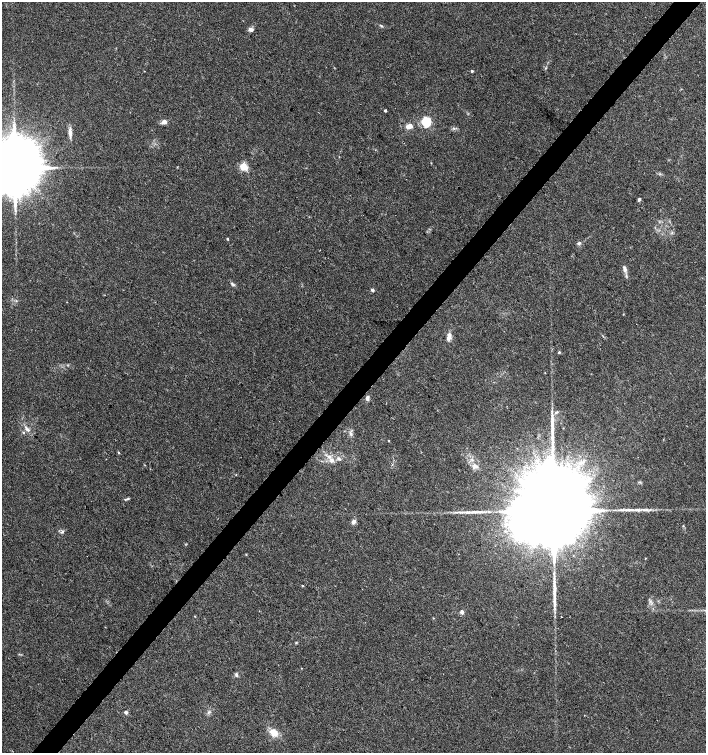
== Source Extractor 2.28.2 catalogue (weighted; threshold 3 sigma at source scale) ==
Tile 10 of 4 x 4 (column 2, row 3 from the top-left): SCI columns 1638-3044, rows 1504-3005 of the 6023 x 6017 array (HDU 1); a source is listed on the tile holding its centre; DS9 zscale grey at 2 x 2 block average (1 PNG px = mean of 2 x 2 image px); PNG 708 x 755 px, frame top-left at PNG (2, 2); no overlay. Shown black and unused: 4% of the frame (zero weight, under 3 of 4 exposures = <1% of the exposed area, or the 3 px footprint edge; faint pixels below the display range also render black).
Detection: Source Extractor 2.28.2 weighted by HDU 2 'WHT'; one run over the whole footprint, this tile lists its part. Background 0.0327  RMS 0.0032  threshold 0.0145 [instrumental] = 3 sigma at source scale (4.5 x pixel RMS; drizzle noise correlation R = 1.50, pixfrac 1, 0.0396/0.0396 arcsec/px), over >= 5 px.
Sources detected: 50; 4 long thin detections or spike segments (spike, bleed or trail) — not listed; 1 inside a brighter listed object's ellipse — not listed separately; the other 45 listed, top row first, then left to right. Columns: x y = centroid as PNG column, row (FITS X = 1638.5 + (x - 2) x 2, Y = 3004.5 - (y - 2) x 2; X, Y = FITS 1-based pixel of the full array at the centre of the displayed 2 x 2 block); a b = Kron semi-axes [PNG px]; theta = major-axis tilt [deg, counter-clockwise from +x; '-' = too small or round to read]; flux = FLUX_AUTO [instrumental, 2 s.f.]
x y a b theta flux
381 26 5 2 - 0.8
251 29 7 4 -11 2
472 71 3 2 - 0.96
385 110 2 2 - 1.5
164 122 7 5 18 2.7
426 122 13 12 - 13
409 126 7 5 16 5.2
454 128 3 3 - 0.95
70 133 14 4 -86 3.7
244 167 6 5 - 13
15 168 14 12 -62 8300
639 199 4 3 - 1.4
227 239 3 2 - 0.73
579 243 6 4 35 1.5
625 269 9 4 -76 3.3
232 284 8 3 -43 1.4
372 290 3 2 - 2.9
449 337 9 5 77 3.8
559 352 3 3 - 0.87
367 398 5 3 - 2.8
556 412 5 3 - 1.3
28 430 9 3 -33 2.3
23 432 3 3 - 0.74
351 434 7 4 -72 2
389 441 2 2 - 0.42
118 452 3 2 - 0.64
339 459 5 4 - 1.6
332 461 7 6 - 3.5
580 463 7 4 -13 2.7
474 466 9 5 62 3.2
127 499 5 2 - 0.96
553 511 33 14 -45 38000
469 512 15 4 -5 4.2
354 522 6 5 - 2.5
62 532 6 2 36 1.1
246 554 3 2 - 0.49
645 558 2 2 - 0.43
302 586 3 2 - 0.52
462 612 2 2 - 8
296 642 4 3 - 0.6
301 668 2 2 - 0.27
236 674 5 4 - 1.5
126 712 2 2 - 4.2
209 712 5 3 - 1.2
274 733 9 6 -38 8.5
Isophote crosses this tile's border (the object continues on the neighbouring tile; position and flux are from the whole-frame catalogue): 1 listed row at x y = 15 168
Diffuse or blended objects may show on this block-average render without a row.